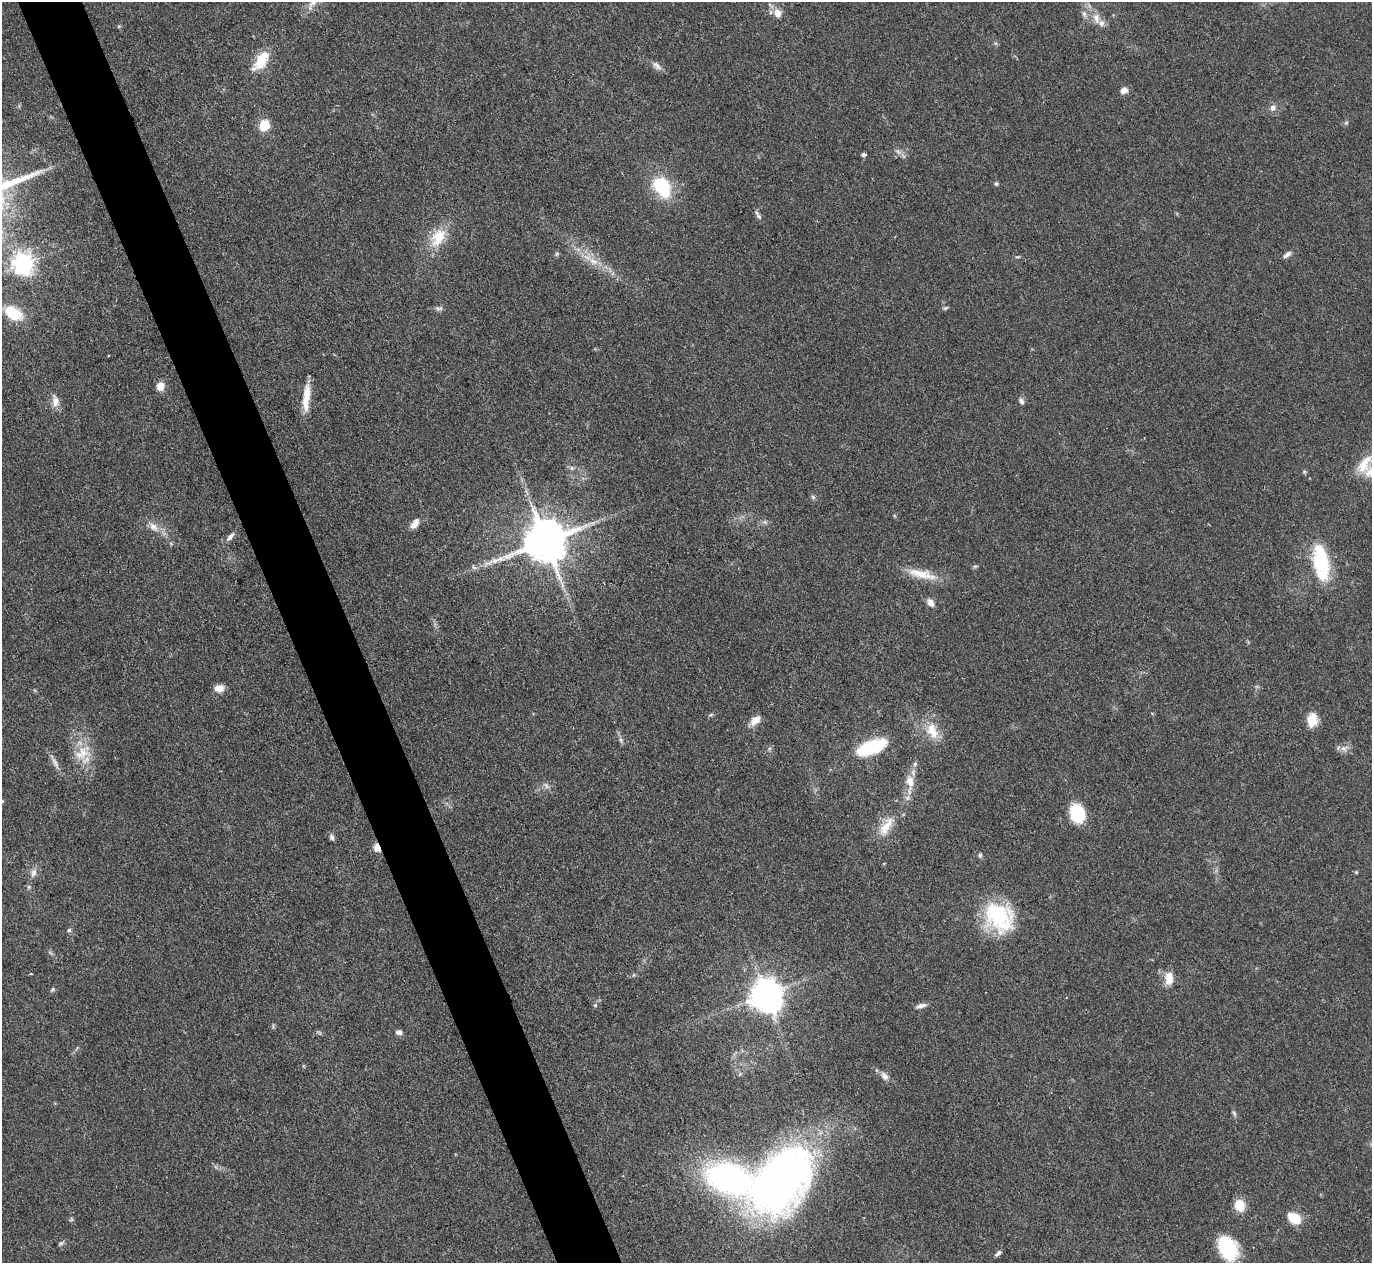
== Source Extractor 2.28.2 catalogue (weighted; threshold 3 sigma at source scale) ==
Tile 11 of 4 x 4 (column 3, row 3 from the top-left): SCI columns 2745-4114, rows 1412-2672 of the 5487 x 5475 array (HDU 1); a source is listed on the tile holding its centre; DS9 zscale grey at full resolution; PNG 1374 x 1265 px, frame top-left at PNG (2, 2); no overlay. Shown black and unused: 5% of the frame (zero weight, under 3 of 4 exposures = <1% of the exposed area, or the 3 px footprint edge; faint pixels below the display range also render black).
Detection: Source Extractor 2.28.2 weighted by HDU 2 'WHT'; one run over the whole footprint, this tile lists its part. Background 0.0712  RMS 0.0053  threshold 0.0238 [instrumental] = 3 sigma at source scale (4.5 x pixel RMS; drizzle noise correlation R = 1.50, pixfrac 1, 0.05/0.05 arcsec/px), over >= 5 px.
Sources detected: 83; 1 too faint to see at this stretch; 1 inside a brighter object's white glare — not listed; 2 inside a brighter listed object's ellipse — not listed separately; the other 79 listed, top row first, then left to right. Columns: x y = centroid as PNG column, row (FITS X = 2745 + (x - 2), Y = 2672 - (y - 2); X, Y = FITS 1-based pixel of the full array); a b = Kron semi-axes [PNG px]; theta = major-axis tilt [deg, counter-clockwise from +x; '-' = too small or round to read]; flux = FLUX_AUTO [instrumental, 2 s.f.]
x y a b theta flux
313 2 29 8 54 6.6
777 13 8 8 - 5.9
1084 14 11 5 -71 2
1096 18 17 9 -73 5.1
119 26 6 3 19 0.59
995 43 6 4 -71 0.77
262 60 28 14 55 13
657 66 15 6 -43 2.6
1124 90 10 8 25 2.8
1273 107 8 7 - 2.5
1346 123 6 4 19 0.76
264 125 11 9 61 11
898 152 10 5 -45 1.9
864 154 5 4 - 1.5
996 184 5 5 - 0.94
662 186 25 17 -57 29
758 215 14 5 -57 1.7
438 237 28 17 59 15
557 254 6 5 - 0.9
1287 254 12 6 37 2.1
593 261 16 9 -30 6.3
23 264 8 7 - 340
439 308 11 6 5 1.7
945 308 8 4 26 0.85
13 313 20 12 -30 20
160 386 8 7 - 6.7
306 397 32 8 85 11
55 401 17 9 -81 4.6
1021 401 8 6 -64 1.6
1364 464 32 14 55 13
572 468 6 5 - 1.1
813 497 7 5 -47 1
765 522 7 5 -12 1.3
415 524 15 7 54 4.1
153 527 16 9 -46 4.8
230 536 14 6 47 2.5
545 541 13 12 - 2300
1321 562 36 16 -80 39
975 566 8 4 9 0.87
474 567 8 5 -22 1.3
922 574 44 11 -14 12
930 603 11 7 -56 3.3
219 688 11 8 8 4.4
711 715 6 4 19 0.78
755 720 16 9 42 4.9
1312 720 14 9 84 10
932 731 24 14 -68 11
621 740 6 5 - 1.2
871 747 32 13 22 32
1344 748 12 8 9 2.9
82 753 27 16 37 12
55 763 17 6 -59 3
910 783 30 11 -89 8.5
1077 813 16 12 -70 26
886 826 31 12 57 11
332 837 8 6 -71 1.5
377 847 8 6 -74 5.3
980 855 6 5 - 1
1356 872 5 4 - 0.57
34 873 11 8 67 2.9
29 887 6 4 -46 0.83
999 917 38 30 -49 41
69 930 6 5 - 0.95
1169 978 17 10 -89 6.7
53 989 7 4 46 0.88
766 994 10 9 - 740
595 1005 5 5 - 0.87
921 1006 14 5 17 2.3
399 1032 8 6 -6 2
885 1076 11 7 -49 2.9
1234 1113 8 4 -63 1.1
729 1178 32 21 -17 170
780 1179 69 45 51 310
1240 1205 11 10 - 11
1294 1218 12 9 -32 14
71 1220 6 4 19 0.71
61 1243 6 5 - 0.99
1228 1248 28 20 -62 27
998 1253 11 4 43 1.3
Overlapping masked pixels (flux is a lower limit): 1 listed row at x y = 377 847
Isophote crosses this tile's border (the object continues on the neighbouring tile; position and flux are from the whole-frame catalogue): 1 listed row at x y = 313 2